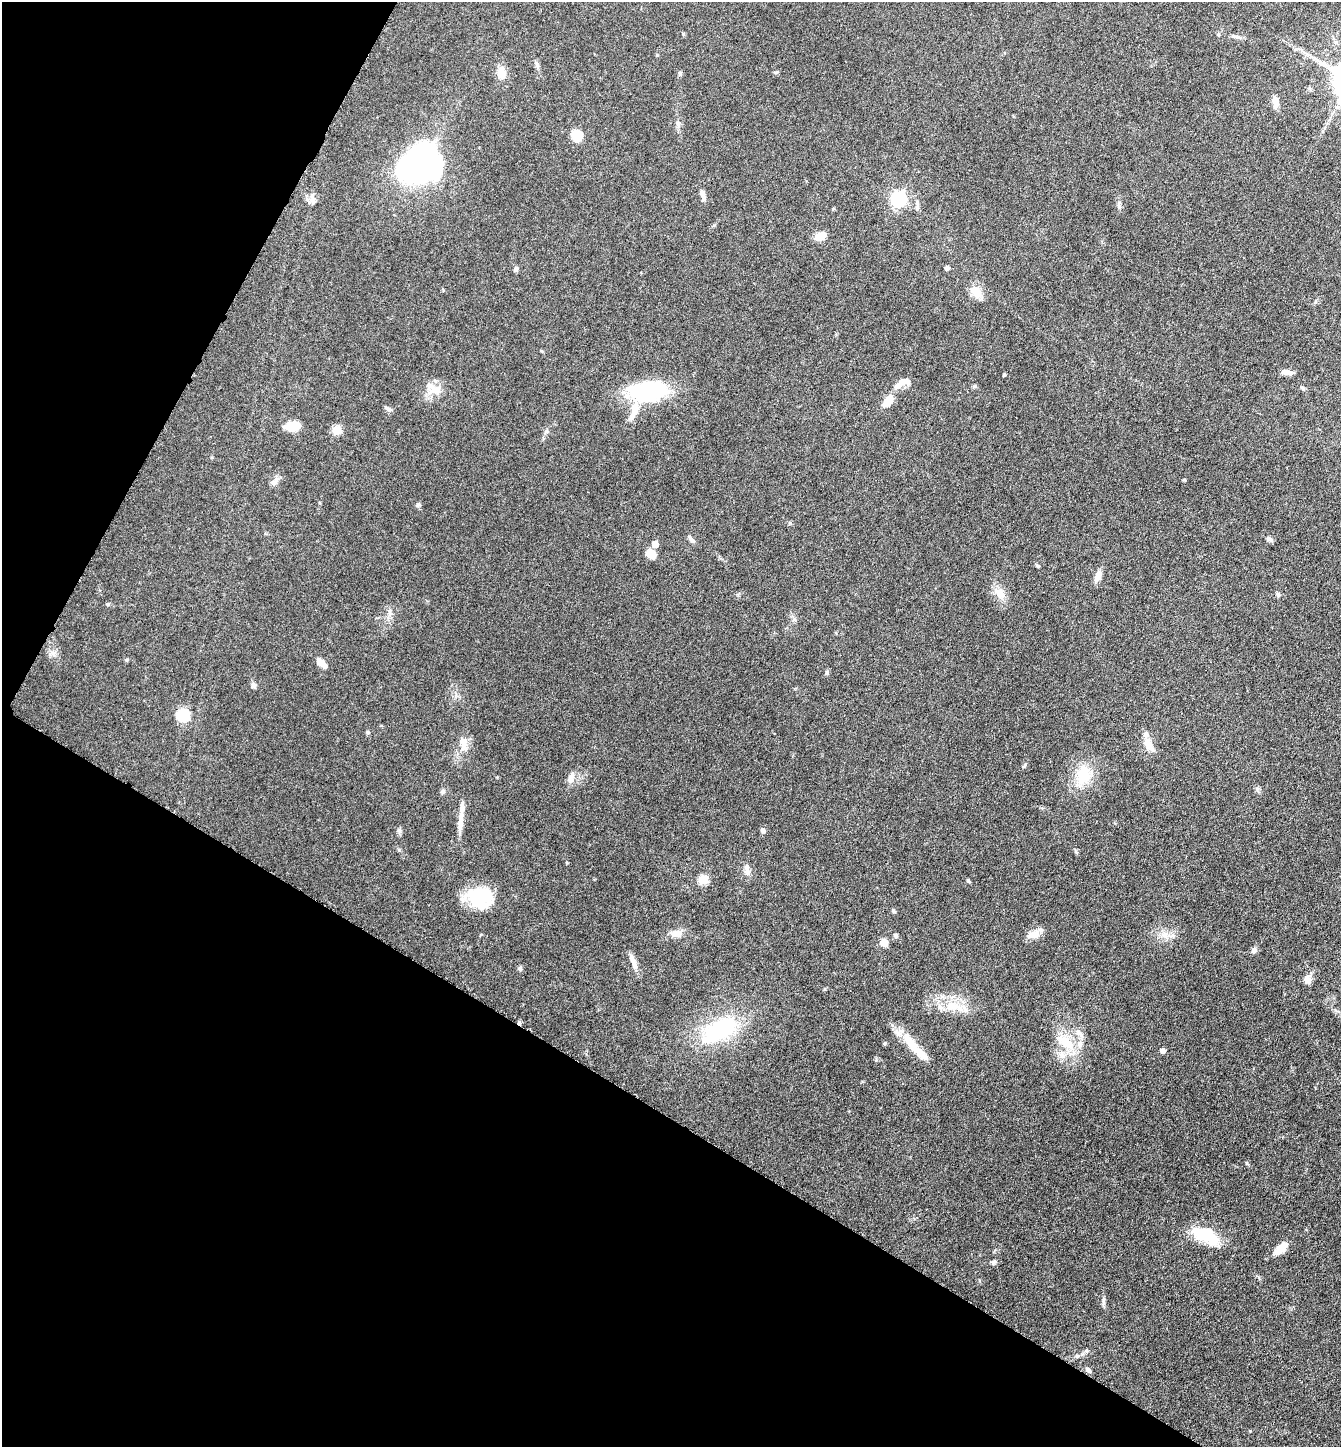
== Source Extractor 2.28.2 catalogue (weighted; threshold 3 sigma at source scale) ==
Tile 9 of 4 x 4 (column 1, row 3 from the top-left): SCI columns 150-1488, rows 1446-2890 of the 5791 x 5781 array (HDU 1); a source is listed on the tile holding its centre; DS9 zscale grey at full resolution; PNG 1343 x 1449 px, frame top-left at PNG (2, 2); no overlay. Shown black and unused: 30% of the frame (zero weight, under 4 of 8 exposures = <1% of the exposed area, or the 3 px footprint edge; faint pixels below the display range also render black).
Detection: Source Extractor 2.28.2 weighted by HDU 2 'WHT'; one run over the whole footprint, this tile lists its part. Background 0.0767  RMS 0.0031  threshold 0.0126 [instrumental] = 3 sigma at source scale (4.09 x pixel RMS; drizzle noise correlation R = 1.36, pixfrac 0.8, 0.05/0.05 arcsec/px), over >= 5 px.
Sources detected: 89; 1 cosmic-ray / hot-pixel residue — not listed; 7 inside a brighter listed object's ellipse — not listed separately; the other 81 listed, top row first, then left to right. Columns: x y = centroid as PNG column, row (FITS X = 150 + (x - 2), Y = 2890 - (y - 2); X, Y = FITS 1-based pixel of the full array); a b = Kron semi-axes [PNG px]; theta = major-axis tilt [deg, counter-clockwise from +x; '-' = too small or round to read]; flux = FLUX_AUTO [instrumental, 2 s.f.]
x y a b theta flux
1238 37 13 4 -18 0.82
776 72 6 4 -16 0.36
501 73 13 10 -88 3.2
680 73 6 5 - 0.58
1275 102 15 8 -85 2.2
576 135 10 9 - 6
420 165 26 22 14 130
702 193 10 6 -73 1
898 199 7 7 - 59
312 201 11 6 -53 1.3
1119 205 13 6 -85 0.94
917 207 9 5 74 0.77
821 236 13 8 28 2.9
947 268 4 4 - 1.1
516 269 6 5 - 0.8
976 292 18 12 -44 3.3
1287 372 14 6 -12 1.5
1004 375 3 2 - 0.36
902 381 17 9 14 2.2
1302 388 6 5 - 0.44
435 389 22 12 -28 4
648 391 43 21 6 26
888 400 13 7 53 4.7
389 409 9 6 -35 0.81
293 426 17 10 6 4.5
337 430 5 5 - 10
274 482 13 7 47 1.4
418 504 6 6 - 0.55
691 539 13 5 -54 0.9
1269 539 9 5 -29 0.84
655 544 5 5 - 3.5
650 554 10 7 -51 3.7
1038 566 5 4 - 0.37
1098 576 16 7 68 2
1000 593 17 10 -43 3.1
1278 595 6 5 - 0.61
107 604 5 5 - 0.34
389 613 12 4 89 1.1
53 653 8 6 -43 1.1
321 663 13 7 -45 2.2
826 673 6 4 70 0.43
253 685 8 6 -76 0.82
183 715 6 6 - 29
368 732 6 4 -22 0.43
463 742 17 9 -67 2.6
1148 744 16 8 -59 3.5
1024 766 7 3 53 0.38
1083 775 27 18 68 8.7
570 779 11 9 70 1.9
443 791 7 6 - 0.65
460 821 31 7 85 3.4
763 830 7 6 - 0.67
399 831 7 4 -90 0.61
567 862 5 3 - 0.25
747 870 15 6 -75 1.5
703 879 5 5 - 11
968 881 5 4 - 0.43
480 898 27 22 -16 15
894 911 6 4 -45 0.4
676 933 15 9 8 2.6
1033 934 19 9 14 2.7
895 935 6 5 - 0.62
1165 935 10 8 -37 1.9
883 943 8 7 - 2.4
1254 950 7 6 - 1.1
633 962 23 6 -69 2.2
520 968 7 5 79 0.55
1307 979 12 8 -75 1.6
954 1006 31 13 -9 7.3
720 1029 38 20 30 29
1078 1032 11 8 -39 1.6
1066 1042 28 13 -37 7.2
885 1043 5 3 - 0.33
912 1045 41 11 -53 7.1
1163 1051 6 5 - 1
1247 1163 6 4 -71 0.33
1205 1235 32 15 -23 12
1281 1248 17 7 45 4.1
993 1262 8 5 44 0.62
1103 1301 12 4 88 0.77
1088 1370 9 5 -41 0.78
Overlapping masked pixels (flux is a lower limit): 1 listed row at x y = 1088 1370
Unlisted compact peaks at least as high as the median listed source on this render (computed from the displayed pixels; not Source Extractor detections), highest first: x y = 1086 1350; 399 850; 825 989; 790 523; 126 660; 1257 789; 1076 852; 1250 1431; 546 431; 975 386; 1184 480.